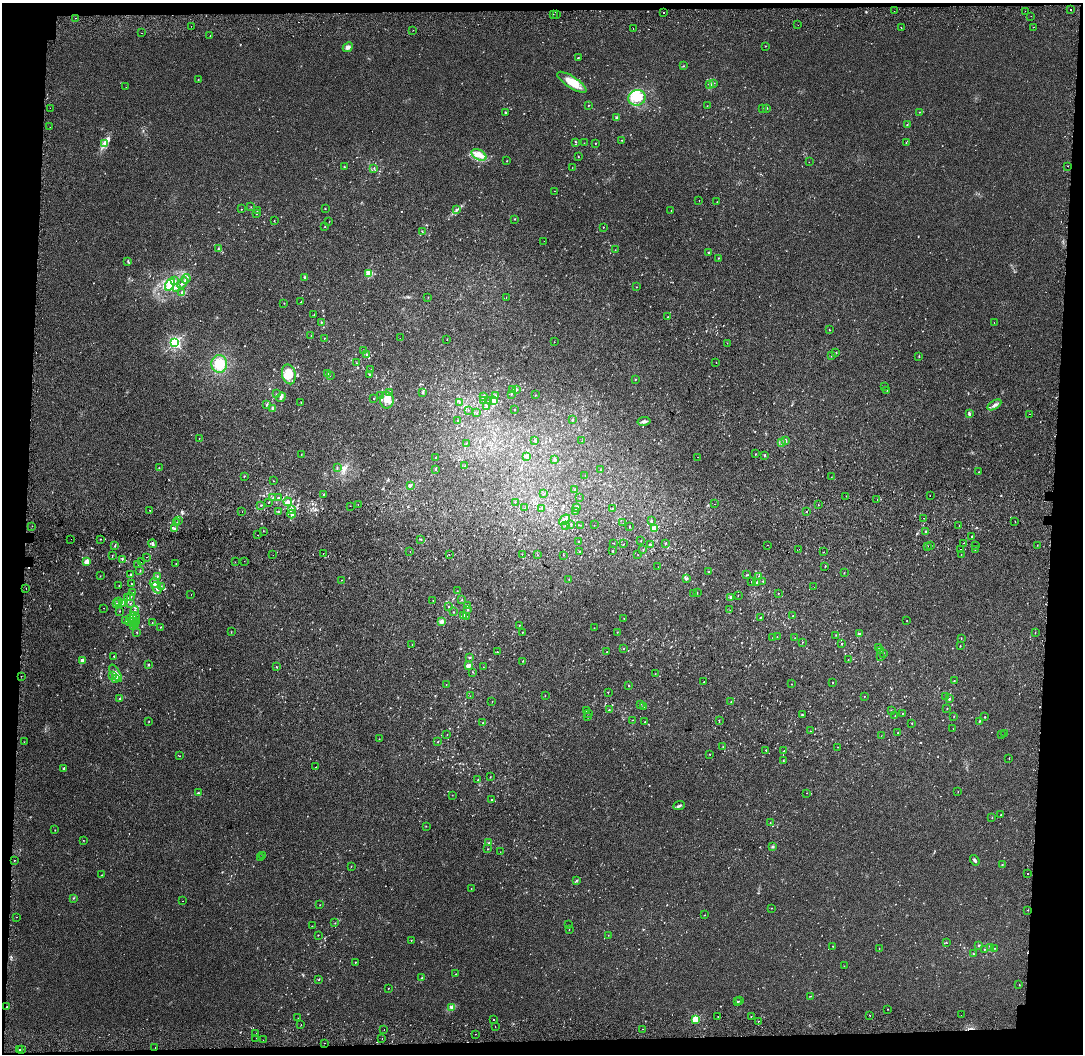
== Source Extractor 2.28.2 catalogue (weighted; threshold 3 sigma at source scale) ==
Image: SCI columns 44-4364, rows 283-4488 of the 4398 x 4771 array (HDU 1 of 3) = the unmasked area's bounding box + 8 px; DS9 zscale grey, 4 x 4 block average (1 PNG px = mean of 4 x 4 image px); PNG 1085 x 1056 px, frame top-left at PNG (2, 3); each listed source drawn as its Kron ellipse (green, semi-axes under 4 px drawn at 4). Shown black and unused: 7% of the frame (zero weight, under 2 of 3 exposures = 6% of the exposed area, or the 3 px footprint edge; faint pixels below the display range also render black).
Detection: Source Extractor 2.28.2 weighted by HDU 2 'WHT'. Background 0.009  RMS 0.0058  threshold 0.026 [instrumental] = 3 sigma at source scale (4.5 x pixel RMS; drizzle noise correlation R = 1.50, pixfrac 1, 0.0396/0.0396 arcsec/px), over >= 5 px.
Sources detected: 679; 4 too faint to see at this stretch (4 x 4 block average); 2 inside a brighter object's white glare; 40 cosmic-ray / hot-pixel residue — neither listed nor drawn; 7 coinciding with a brighter row at this scale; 16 inside a brighter listed object's ellipse — not listed separately; of the other 610, all 500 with FLUX_AUTO >= 0.81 (the completeness limit of this list) listed and drawn (110 fainter detections not listed), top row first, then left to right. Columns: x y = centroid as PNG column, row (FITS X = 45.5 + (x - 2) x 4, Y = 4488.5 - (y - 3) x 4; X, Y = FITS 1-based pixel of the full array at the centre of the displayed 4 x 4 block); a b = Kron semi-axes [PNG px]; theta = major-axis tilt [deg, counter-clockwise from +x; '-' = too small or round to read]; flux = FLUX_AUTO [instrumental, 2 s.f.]
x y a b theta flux
1071 10 2 2 - 8
894 11 2 2 - 3.8
1025 11 2 2 - 1.9
664 12 2 2 - 2.3
553 14 2 2 - 1
556 14 2 2 - 1.2
1031 16 2 2 - 0.97
75 18 2 2 - 1.1
798 25 2 2 - 2.8
191 26 2 2 - 0.85
1034 27 2 2 - 0.84
901 28 2 2 - 2.6
633 29 2 2 - 1.6
413 30 2 2 - 1.4
141 33 2 2 - 1.4
210 36 2 2 - 3.5
766 46 2 2 - 1.1
348 47 5 4 - 10
578 58 2 2 - 1.6
684 66 2 2 - 1.1
198 79 2 2 - 1
572 82 17 5 -33 53
714 83 2 2 - 1.6
710 85 4 2 - 3.8
126 87 2 2 - 0.82
637 98 9 7 17 66
588 105 2 2 - 0.94
707 106 2 2 - 0.97
50 108 2 2 - 1.2
762 108 2 2 - 0.82
766 108 2 2 - 2.5
505 112 2 2 - 2.6
919 112 2 2 - 0.91
616 117 3 2 - 3.3
907 125 2 2 - 1.4
50 127 2 2 - 1.6
622 140 2 2 - 1.1
576 142 2 2 - 1.7
105 143 3 2 - 4.6
584 143 2 2 - 1
595 143 2 2 - 1.3
906 143 2 2 - 0.95
479 155 8 5 -31 22
578 156 2 2 - 1.4
507 161 2 2 - 0.91
809 162 2 2 - 1.1
1067 166 2 2 - 6.7
344 167 2 2 - 2.1
374 168 3 2 - 2.1
572 168 2 2 - 0.86
554 191 2 2 - 1.6
699 201 2 2 - 0.97
717 202 2 2 - 0.82
251 207 2 2 - 0.99
325 208 2 2 - 1.3
241 209 2 2 - 1
257 210 2 2 - 1.3
456 210 2 2 - 2.3
671 211 2 2 - 0.94
256 213 2 2 - 3
515 219 2 2 - 1.6
274 220 2 2 - 1.1
329 221 2 2 - 0.88
325 226 2 2 - 0.94
603 227 2 2 - 1.4
422 231 3 2 - 1.1
544 241 2 2 - 0.88
218 249 3 2 - 2.5
615 250 2 2 - 0.84
709 252 2 2 - 1.6
719 258 2 2 - 1.5
128 261 3 2 - 2.2
369 274 3 2 - 40
305 277 3 2 - 3.4
186 279 5 3 - 9.6
174 280 3 2 - 2.2
182 283 6 3 54 9.4
170 284 7 3 63 16
177 287 4 2 - 4.3
636 287 2 2 - 0.94
182 292 3 2 - 4.1
428 297 2 2 - 0.9
506 298 2 2 - 2.4
301 302 2 2 - 1.1
284 303 2 2 - 0.95
314 315 2 2 - 0.95
668 317 2 2 - 0.92
321 322 2 2 - 2.1
994 323 2 2 - 3.9
829 330 2 2 - 1.2
311 335 2 2 - 1.2
324 338 2 2 - 1.2
400 338 2 2 - 1.1
447 339 2 2 - 0.97
175 342 3 3 - 230
554 342 2 2 - 0.85
727 343 2 2 - 0.91
363 351 2 2 - 1.5
836 352 2 2 - 1.2
366 354 2 2 - 2
831 356 2 2 - 1.8
919 356 2 2 - 2
716 362 2 2 - 1.1
357 363 2 2 - 1.5
219 364 9 8 - 59
371 370 2 2 - 1.1
289 374 10 7 -76 66
328 374 2 2 - 1.5
369 374 2 2 - 1.6
330 375 2 2 - 1.3
635 380 2 2 - 1.2
884 387 2 2 - 0.82
512 390 2 2 - 1.1
516 390 2 2 - 2.5
887 390 2 2 - 1.2
423 392 3 2 - 3.9
390 393 2 2 - 2.1
276 394 2 2 - 0.89
511 394 2 2 - 1.7
535 395 2 2 - 0.94
381 396 2 2 - 1.1
483 396 3 2 - 2.6
496 396 3 2 - 3.6
281 397 5 2 - 6.4
374 399 2 2 - 1.7
387 400 8 7 - 36
484 401 2 2 - 1.4
488 401 4 2 - 2.3
494 401 3 3 - 5.8
301 402 2 2 - 0.82
459 402 2 2 - 1.1
267 404 3 2 - 3.3
994 405 8 2 31 8.5
487 407 2 2 - 2.1
272 408 3 2 - 5.3
468 410 2 2 - 1.1
514 410 2 2 - 0.9
477 413 2 2 - 1.1
969 414 4 2 - 4.4
1029 414 2 2 - 2.2
458 420 2 2 - 1.4
572 420 2 2 - 1.3
644 421 6 3 9 7.7
199 438 2 2 - 2.2
785 440 3 2 - 4.7
534 441 2 2 - 2.9
582 441 2 2 - 0.82
466 443 2 2 - 0.96
781 443 2 2 - 2.6
301 454 2 2 - 0.95
755 454 2 2 - 1.3
764 455 2 2 - 3.5
527 456 4 3 - 8.8
436 457 2 2 - 1.4
698 457 2 2 - 0.85
555 459 2 2 - 8.8
465 466 2 2 - 1.1
159 468 2 2 - 1.2
337 468 2 2 - 1.8
435 469 2 2 - 1.9
600 470 2 2 - 1.4
978 472 2 2 - 1
244 476 2 2 - 1.5
585 476 2 2 - 3.1
831 477 2 2 - 1.1
274 481 2 2 - 0.85
411 485 3 2 - 3.6
574 490 2 2 - 1.1
544 494 2 2 - 1.4
324 495 2 2 - 2.9
846 496 2 2 - 4.6
930 496 2 2 - 1.2
278 497 2 2 - 1.7
273 498 2 2 - 1.3
579 498 2 2 - 0.9
877 499 2 2 - 22
269 502 2 2 - 1.1
288 502 4 3 - 12
515 502 2 2 - 0.9
714 504 2 2 - 3.4
261 505 3 2 - 1.8
358 505 2 2 - 5.5
818 505 2 2 - 0.84
350 506 2 2 - 1.8
576 507 3 2 - 2.4
524 508 2 2 - 0.85
542 508 2 2 - 2.7
612 508 2 2 - 0.82
291 509 4 2 - 4.1
149 510 2 2 - 1.6
242 511 2 2 - 2.9
278 511 2 2 - 2.4
575 511 2 2 - 2
806 512 2 2 - 2.2
292 514 4 2 - 3.7
924 518 2 2 - 5.9
178 520 2 2 - 1.2
564 520 6 3 40 11
651 521 2 2 - 3.9
1015 521 2 2 - 4.4
177 523 2 2 - 2.1
623 523 2 2 - 1.4
571 524 2 2 - 1.6
565 525 2 2 - 1.6
580 525 2 2 - 0.92
594 525 2 2 - 2.8
32 526 2 2 - 1
959 526 2 2 - 2.9
630 527 2 2 - 2.5
175 528 3 2 - 1.9
654 528 4 3 - 13
263 531 2 2 - 1.2
926 532 2 2 - 2.4
257 535 2 2 - 4.7
971 536 2 2 - 1.4
71 539 2 2 - 1.1
100 539 2 2 - 1.2
421 539 2 2 - 1.3
641 540 2 2 - 1.4
579 542 2 2 - 1.3
614 543 2 2 - 0.96
665 543 2 2 - 2.4
963 543 2 2 - 1.6
152 544 4 3 - 6.2
623 544 2 2 - 0.83
650 545 2 2 - 7.1
768 545 2 2 - 1.6
931 545 2 2 - 0.94
1037 545 2 2 - 1.2
115 546 2 2 - 2.2
927 546 2 2 - 1.3
975 546 2 2 - 3.3
643 549 2 2 - 1.3
799 549 2 2 - 20
960 549 2 2 - 21
975 549 2 2 - 1.1
613 551 2 2 - 3
410 552 2 2 - 1
580 552 2 2 - 2.3
823 552 2 2 - 2.3
323 553 2 2 - 5.6
522 554 2 2 - 1.1
273 555 2 2 - 2.3
449 555 2 2 - 1.1
537 555 2 2 - 0.95
563 555 2 2 - 0.81
638 555 2 2 - 0.82
961 555 2 2 - 1.2
112 556 2 2 - 1.5
146 557 2 2 - 1.4
122 559 2 2 - 2.2
244 561 2 2 - 0.81
86 562 2 2 - 60
141 562 2 2 - 5.2
235 562 2 2 - 1.4
138 564 2 2 - 0.91
176 564 2 2 - 1
825 566 2 2 - 1.4
658 567 2 2 - 1.2
140 570 3 2 - 1.6
708 572 2 2 - 1.3
844 573 2 2 - 1.2
131 574 2 2 - 2.4
746 575 2 2 - 1.5
100 576 2 2 - 0.9
157 576 3 2 - 2.4
759 576 2 2 - 1
687 578 4 2 - 3.7
569 579 2 2 - 0.85
341 580 2 2 - 0.83
752 581 2 2 - 1.1
763 581 2 2 - 2
757 582 3 3 - 4.7
155 583 5 5 - 15
132 584 2 2 - 1.5
119 585 2 2 - 0.96
161 586 2 2 - 1.2
814 587 2 2 - 2.4
157 588 6 3 -56 12
26 589 2 2 - 1.5
457 591 2 2 - 1.6
697 592 2 2 - 1.6
132 593 2 2 - 2
778 593 2 2 - 1.2
191 594 2 2 - 0.84
693 594 2 2 - 2.3
738 595 2 2 - 0.86
130 596 2 2 - 1.4
731 597 3 2 - 5.3
127 598 3 2 - 2.2
462 599 2 2 - 1.2
433 600 2 2 - 1.4
119 602 2 2 - 1.4
122 603 2 2 - 2.2
130 603 2 2 - 1.8
117 604 2 2 - 2.3
468 605 2 2 - 1.2
448 606 2 2 - 1.5
104 608 2 2 - 1.4
468 609 3 2 - 2.4
730 610 2 2 - 1.6
120 611 2 2 - 1
134 611 5 2 - 7.7
453 612 2 2 - 1.3
464 615 2 2 - 4.3
134 616 3 3 - 6.2
793 616 2 2 - 1.8
136 617 2 2 - 2.1
466 617 2 2 - 1.3
760 617 2 2 - 1.5
624 618 2 2 - 0.81
130 619 3 2 - 2.9
907 620 2 2 - 0.85
126 621 2 2 - 1.7
129 621 2 2 - 2.3
441 621 4 3 - 8.3
133 622 2 2 - 3
137 622 3 2 - 3.4
152 623 2 2 - 1.3
135 624 2 2 - 1.7
519 625 2 2 - 1.3
133 627 2 2 - 2.1
160 627 2 2 - 1.2
594 628 2 2 - 0.94
137 632 2 2 - 1.2
231 632 2 2 - 1.2
522 632 2 2 - 1
617 632 2 2 - 1.2
1035 632 2 2 - 0.98
859 634 2 2 - 5
836 635 2 2 - 1.2
777 636 2 2 - 0.81
773 637 2 2 - 1.1
795 638 2 2 - 1.4
961 638 2 2 - 1.4
802 642 2 2 - 0.94
842 643 2 2 - 1.7
412 645 2 2 - 1.2
960 646 2 2 - 1.4
879 647 2 2 - 1.3
623 649 2 2 - 1
880 651 2 2 - 1.5
497 652 2 2 - 2.4
607 652 2 2 - 1.6
883 653 2 2 - 1
114 656 2 2 - 2
470 657 2 2 - 2.1
881 657 2 2 - 1.2
82 660 2 2 - 18
848 660 2 2 - 1.4
523 661 2 2 - 1
148 664 2 2 - 3.2
468 666 2 2 - 27
276 667 2 2 - 1.5
483 667 2 2 - 0.82
473 672 2 2 - 1.1
116 673 9 3 -58 16
655 674 2 2 - 1.2
21 676 2 2 - 5.6
113 676 3 2 - 4
115 678 4 2 - 3.2
954 681 2 2 - 2.5
704 682 2 2 - 1.2
833 682 2 2 - 1.3
446 684 2 2 - 0.92
791 684 2 2 - 0.92
629 686 2 2 - 1.5
608 692 2 2 - 1.5
545 695 2 2 - 1
470 696 2 2 - 0.83
864 696 2 2 - 0.96
946 696 2 2 - 1.6
120 699 3 2 - 3.1
950 699 3 2 - 2.6
492 702 2 2 - 1.1
731 702 2 2 - 0.91
641 704 2 2 - 1.1
644 707 3 2 - 3.8
947 709 2 2 - 0.97
586 710 2 2 - 1.6
609 710 2 2 - 1.8
891 710 2 2 - 0.95
588 713 2 2 - 0.97
902 713 2 2 - 1
802 714 2 2 - 3
895 716 2 2 - 1.1
954 716 2 2 - 0.95
588 717 2 2 - 0.97
985 717 2 2 - 1.6
633 720 2 2 - 0.89
719 720 2 2 - 1.7
149 721 2 2 - 1
979 721 2 2 - 1.6
645 722 2 2 - 0.92
483 723 2 2 - 1.3
912 723 2 2 - 1.3
953 729 2 2 - 0.98
811 731 2 2 - 1
898 733 2 2 - 1.5
1004 734 2 2 - 1.5
447 735 2 2 - 0.85
1001 735 2 2 - 0.98
881 736 2 2 - 1.1
379 739 2 2 - 1.4
24 742 2 2 - 2.9
438 742 2 2 - 1.1
723 747 2 2 - 0.93
838 747 2 2 - 0.85
784 750 2 2 - 1.2
766 751 2 2 - 2.1
710 754 2 2 - 1.2
180 756 2 2 - 1
1009 758 2 2 - 1.4
783 760 2 2 - 2.2
316 767 2 2 - 1.2
63 768 2 2 - 4.2
490 777 2 2 - 1.5
478 780 2 2 - 2.3
958 791 2 2 - 1.1
198 793 2 2 - 4.3
807 793 2 2 - 0.92
452 795 2 2 - 0.9
491 800 2 2 - 1.9
679 806 6 2 19 6.6
1001 814 2 2 - 1.3
992 818 2 2 - 0.95
770 822 2 2 - 0.95
426 826 2 2 - 0.98
55 830 2 2 - 0.9
83 840 2 2 - 0.86
488 843 3 2 - 3.2
772 847 3 2 - 3.3
488 849 2 2 - 1.4
500 852 2 2 - 0.87
263 855 2 2 - 1
260 858 2 2 - 1.1
975 860 5 2 - 5.4
14 861 2 2 - 5.4
1002 865 2 2 - 2.2
351 866 2 2 - 0.92
1027 874 2 2 - 1.8
102 875 2 2 - 1.1
577 880 3 2 - 2.8
471 888 2 2 - 0.95
74 898 2 2 - 1.3
183 901 2 2 - 1.3
320 905 2 2 - 1.2
772 908 2 2 - 1
1028 910 2 2 - 1.5
705 915 2 2 - 0.82
16 917 2 2 - 2.4
335 923 2 2 - 1.1
569 925 2 2 - 1.3
312 926 2 2 - 1.3
569 930 2 2 - 0.88
318 935 2 2 - 1.4
608 935 2 2 - 0.92
411 940 2 2 - 1.5
946 942 2 2 - 0.98
833 946 2 2 - 1.4
979 946 3 2 - 2.6
991 947 2 2 - 1.5
995 948 2 2 - 1
879 949 2 2 - 0.88
984 950 2 2 - 1.8
973 954 2 2 - 2.1
355 962 2 2 - 1.6
844 966 2 2 - 0.9
456 974 2 2 - 1.1
421 978 2 2 - 1.9
319 979 3 2 - 1.7
1019 985 2 2 - 1.8
388 989 2 2 - 0.98
811 996 2 2 - 0.89
738 1001 2 2 - 3.8
740 1001 2 2 - 1.1
7 1007 2 2 - 33
451 1007 4 3 - 5
888 1009 2 2 - 4.8
870 1015 2 2 - 8.3
961 1015 2 2 - 1.2
718 1016 2 2 - 3.8
751 1016 2 2 - 1.2
298 1018 2 2 - 0.88
696 1019 2 2 - 110
494 1020 2 2 - 2.3
758 1021 2 2 - 4
301 1025 2 2 - 1.2
495 1027 2 2 - 1.7
642 1029 2 2 - 1.6
384 1030 2 2 - 3.7
256 1034 2 2 - 4.4
476 1034 2 2 - 1.6
256 1038 2 2 - 2.8
382 1038 2 2 - 1.8
263 1040 2 2 - 5.6
325 1043 2 2 - 2.5
155 1047 2 2 - 9.4
19 1049 2 2 - 4.3
22 1049 2 2 - 2.9
Diffuse or blended objects may show on this block-average render without a row.